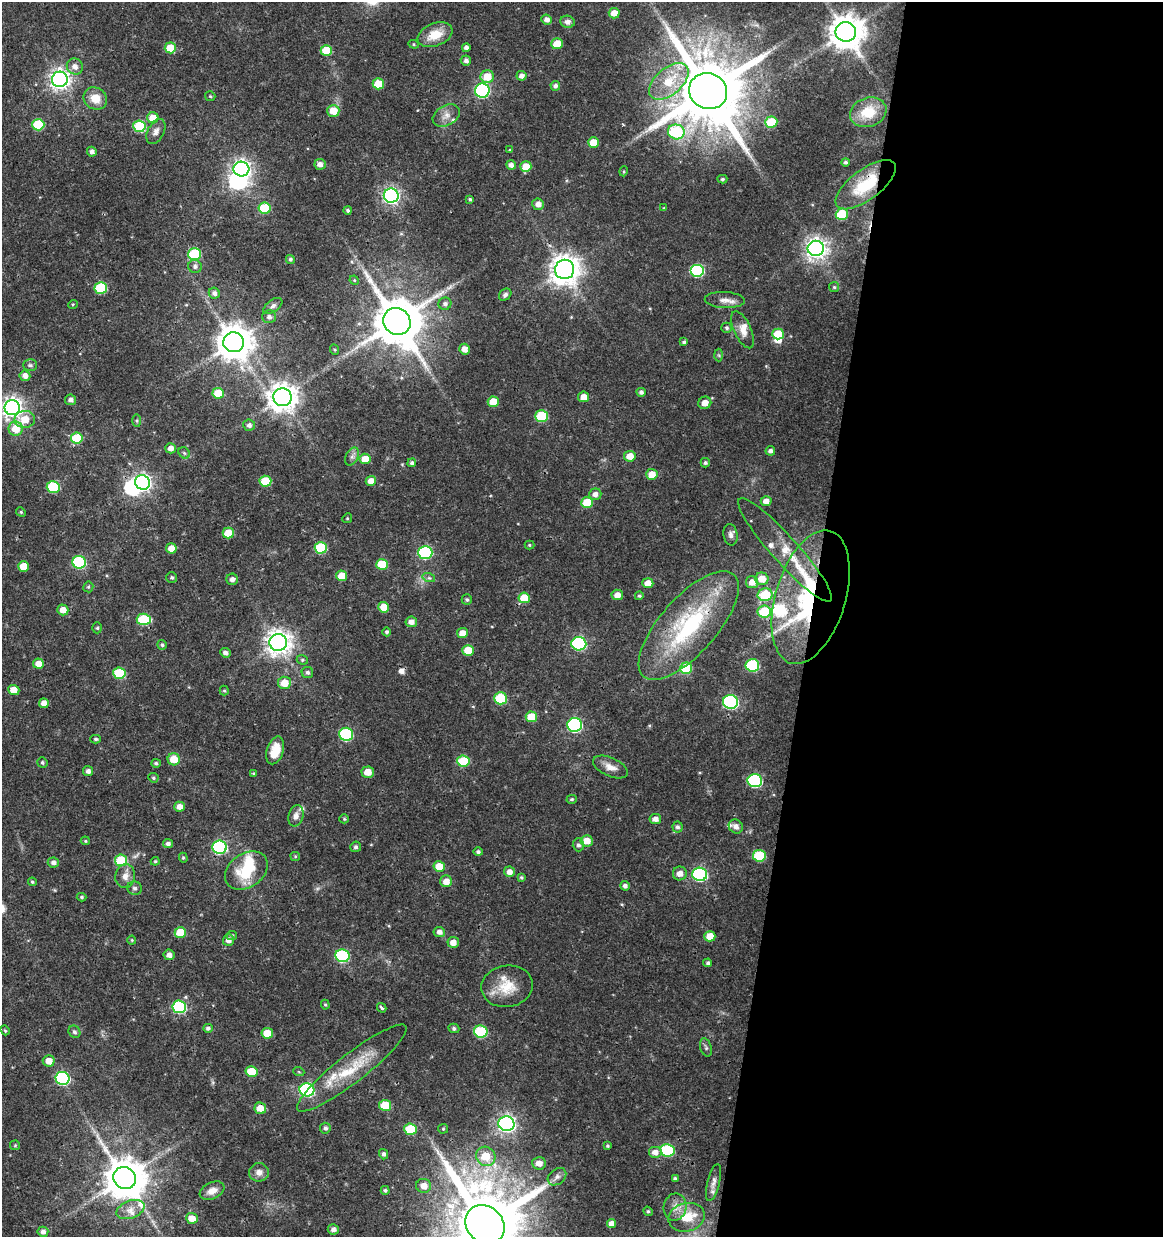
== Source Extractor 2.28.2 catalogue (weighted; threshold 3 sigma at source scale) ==
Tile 12 of 4 x 4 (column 4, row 3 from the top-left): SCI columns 3765-4925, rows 1237-2471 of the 5147 x 4948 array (HDU 1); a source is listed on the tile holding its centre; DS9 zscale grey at full resolution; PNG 1165 x 1239 px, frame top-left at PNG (2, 2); each listed source drawn as its Kron ellipse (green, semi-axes under 4 px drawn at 4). Shown black and unused: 30% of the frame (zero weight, under 3 of 4 exposures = <1% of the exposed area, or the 3 px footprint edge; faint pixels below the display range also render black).
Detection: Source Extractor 2.28.2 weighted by HDU 2 'WHT'; one run over the whole footprint, this tile lists its part. Background 0.0216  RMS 0.002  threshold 0.00884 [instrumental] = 3 sigma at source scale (4.5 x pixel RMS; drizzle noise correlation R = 1.50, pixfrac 1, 0.0396/0.0396 arcsec/px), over >= 5 px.
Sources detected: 280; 1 too faint to see at this stretch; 5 inside a brighter object's white glare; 3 cosmic-ray / hot-pixel residue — neither listed nor drawn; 9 inside a brighter listed object's ellipse — not listed separately; the other 262 listed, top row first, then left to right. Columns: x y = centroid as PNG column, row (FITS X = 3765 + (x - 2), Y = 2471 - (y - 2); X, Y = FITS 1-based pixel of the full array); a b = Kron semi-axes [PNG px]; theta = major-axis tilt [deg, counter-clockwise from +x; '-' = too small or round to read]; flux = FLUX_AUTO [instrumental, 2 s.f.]
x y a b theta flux
614 13 5 5 - 2.4
547 20 5 5 - 0.93
567 22 7 6 - 0.86
846 32 10 10 - 440
435 35 18 11 22 4
414 44 5 4 - 0.24
557 44 6 5 - 3.6
170 48 5 5 - 5.2
466 48 4 4 - 0.81
326 50 5 5 - 5.9
466 60 5 5 - 0.68
75 66 8 7 - 1.3
521 76 5 5 - 0.95
487 77 6 6 - 3.8
60 79 8 7 - 120
669 81 23 13 41 6.5
378 84 5 5 - 5.1
555 86 5 4 - 0.7
482 91 7 7 - 37
708 91 19 17 -26 2300
210 96 5 5 - 0.27
95 98 12 10 -33 2.8
333 111 6 6 - 3.5
868 112 18 14 20 5.7
446 115 14 10 30 1.6
153 118 5 5 - 3.4
771 122 6 5 - 7
38 125 6 6 - 10
139 126 6 6 - 11
156 131 13 8 63 1.1
676 132 8 7 - 14
593 142 5 5 - 3
510 150 3 3 - 0.23
92 152 5 4 - 0.73
845 162 4 4 - 0.4
320 164 5 5 - 1.1
511 165 5 4 - 0.98
526 166 5 5 - 2.9
241 169 8 7 - 87
624 171 5 3 - 0.22
722 179 5 4 - 0.32
866 185 36 15 37 9.8
391 196 7 7 - 66
470 199 3 3 - 0.29
538 204 6 6 - 1.3
264 208 6 5 - 8.5
664 208 4 3 - 0.23
348 210 4 4 - 0.41
842 214 6 5 - 7.5
816 248 8 7 - 130
194 254 6 6 - 13
290 259 4 4 - 0.36
195 266 7 6 - 0.72
565 269 10 9 - 270
697 270 7 6 - 22
354 280 5 4 - 0.22
834 287 5 5 - 0.3
101 288 6 6 - 12
214 293 5 5 - 0.71
505 295 7 5 43 0.55
725 300 20 8 -2 1.6
73 304 5 3 - 0.18
445 304 6 6 - 0.65
273 306 11 6 36 0.64
269 317 7 6 - 0.75
397 321 14 13 - 1100
727 328 5 5 - 0.38
743 330 20 8 -65 1.9
778 334 6 5 - 5.5
234 342 10 10 - 460
684 342 4 4 - 0.41
464 349 5 5 - 1.6
335 350 5 3 - 0.21
719 355 6 4 -88 0.29
30 365 7 5 0 0.41
25 376 5 5 - 1.2
641 392 4 4 - 0.6
218 393 6 5 - 5
282 397 9 9 - 260
584 397 5 5 - 1.6
71 400 5 5 - 0.81
493 402 5 5 - 3.8
705 403 6 6 - 1.6
12 408 8 7 - 120
541 416 6 5 - 10
25 419 10 8 1 3.3
137 421 6 4 -89 0.29
249 425 6 5 - 0.73
16 429 7 7 - 4
77 438 6 5 - 7.3
171 448 5 5 - 1.1
770 451 5 4 - 0.67
184 453 6 5 - 0.34
630 456 6 5 - 2.5
352 457 9 6 63 0.71
365 459 5 5 - 2.9
412 463 4 4 - 0.4
705 463 4 4 - 0.41
652 474 6 5 - 2.8
265 481 6 5 - 6.6
371 481 5 5 - 1.8
142 482 7 7 - 65
53 487 6 6 - 14
595 494 6 6 - 1.1
766 501 5 5 - 1.2
587 502 6 5 - 5.1
21 512 5 4 - 0.26
347 518 5 4 - 0.23
228 533 5 5 - 4.5
731 535 11 7 -83 0.81
529 545 5 4 - 0.25
171 548 5 5 - 2.1
321 548 6 5 - 12
785 550 68 13 -48 6.5
425 552 7 6 - 28
79 562 7 6 - 21
382 565 6 5 - 6.2
23 566 5 5 - 3.7
342 576 5 5 - 4.2
172 577 5 5 - 0.39
429 578 6 4 -18 0.36
232 579 6 5 - 0.83
762 579 6 6 - 2.7
752 582 6 6 - 1.6
648 583 5 5 - 1.9
88 587 5 5 - 0.28
617 595 6 5 - 1.5
765 595 7 6 - 7.9
639 596 4 4 - 0.32
811 597 69 35 73 42
524 598 6 5 - 4.7
467 600 5 5 - 0.4
384 607 5 5 - 3.3
63 610 5 5 - 2
764 612 6 6 - 7.8
144 619 7 5 -3 11
411 622 6 5 - 1.2
689 625 68 28 48 26
97 628 5 5 - 0.32
387 632 4 4 - 0.44
462 633 5 5 - 2
278 642 9 8 - 190
579 644 7 6 - 32
162 645 5 4 - 0.35
468 650 5 5 - 4
225 653 5 4 - 0.83
302 660 6 4 -21 0.28
38 664 5 5 - 2.1
752 665 7 6 - 17
686 668 6 5 - 8.4
307 672 6 5 - 0.49
119 673 6 5 - 12
284 683 6 6 - 2.9
14 690 6 5 - 2.2
224 691 5 4 - 0.23
500 698 6 6 - 11
730 702 7 7 - 36
44 703 5 4 - 1.5
531 717 5 5 - 4.5
575 725 7 7 - 35
346 734 7 6 - 22
96 739 5 4 - 0.37
275 750 14 8 73 2.9
174 759 6 6 - 3.5
463 761 6 5 - 9
42 762 5 5 - 0.36
156 763 5 4 - 0.36
610 767 18 9 -24 1.9
88 771 5 5 - 0.85
368 772 6 5 - 2.3
253 773 4 3 - 0.19
153 778 5 4 - 0.33
755 781 7 6 - 27
572 799 5 4 - 0.31
179 807 5 5 - 1.5
296 816 11 7 76 1.1
344 819 5 4 - 0.26
655 819 6 5 - 1.1
678 827 5 5 - 0.5
736 827 7 6 - 0.91
85 841 4 3 - 0.22
587 841 6 5 - 2.3
168 844 5 4 - 0.7
578 845 6 6 - 0.58
220 847 7 6 - 29
356 847 5 5 - 0.47
478 852 5 4 - 0.45
295 856 5 4 - 0.23
759 856 6 6 - 11
183 858 5 4 - 0.26
121 860 6 5 - 9.4
155 861 4 4 - 0.24
53 862 5 5 - 0.83
439 867 5 5 - 4.1
246 870 23 17 36 8
509 872 5 5 - 1.3
680 873 7 7 - 1.3
700 874 7 6 - 35
125 876 12 10 81 1.6
521 877 4 4 - 0.29
446 881 6 6 - 1.8
32 882 4 3 - 0.27
625 886 5 4 - 0.67
135 888 7 7 - 0.56
82 897 5 4 - 0.34
180 932 5 5 - 5.1
439 932 6 5 - 0.93
232 935 5 4 - 0.3
710 936 5 5 - 2.9
132 940 4 4 - 0.22
228 940 6 5 - 1.2
453 942 5 5 - 1.6
169 955 5 5 - 1.1
342 956 7 6 - 23
708 963 4 4 - 0.38
507 986 26 21 10 5.3
325 1005 5 4 - 0.24
179 1007 7 6 - 22
382 1008 5 3 - 0.43
208 1028 5 4 - 0.52
454 1028 5 4 - 0.45
5 1030 5 4 - 0.26
74 1032 6 5 - 0.56
481 1032 7 6 - 16
267 1033 6 5 - 3.7
706 1047 9 5 -72 0.5
49 1061 6 5 - 2.2
352 1068 68 14 38 9.5
251 1072 6 5 - 5.8
299 1072 5 3 - 0.18
62 1078 7 6 - 29
307 1090 7 6 - 29
385 1105 6 5 - 6.1
260 1108 6 5 - 2.9
506 1124 8 7 - 79
325 1128 5 5 - 0.58
410 1129 6 5 - 7.9
443 1129 5 4 - 0.27
15 1145 5 5 - 0.23
607 1146 3 3 - 0.26
667 1150 7 6 - 17
655 1152 7 6 - 1.4
384 1154 5 4 - 0.55
486 1156 10 9 - 4.7
539 1163 7 6 - 1.5
259 1172 10 9 - 1.4
557 1177 10 7 38 0.83
125 1178 12 10 -43 690
675 1179 4 3 - 0.47
713 1182 19 6 76 1.2
424 1186 7 7 - 1.7
385 1190 4 4 - 0.34
212 1191 13 8 25 1.7
675 1207 14 11 77 1.8
131 1209 14 8 20 1.7
648 1211 5 4 - 0.29
687 1217 18 14 13 3.7
192 1218 6 5 - 2.3
485 1224 21 18 -43 2800
611 1224 4 4 - 1.3
333 1229 5 5 - 0.77
43 1232 5 5 - 0.79
Overlapping masked pixels (flux is a lower limit): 5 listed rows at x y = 866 185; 397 321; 811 597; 689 625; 506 1124
Isophote crosses this tile's border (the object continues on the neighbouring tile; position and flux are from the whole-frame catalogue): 2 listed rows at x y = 12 408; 485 1224